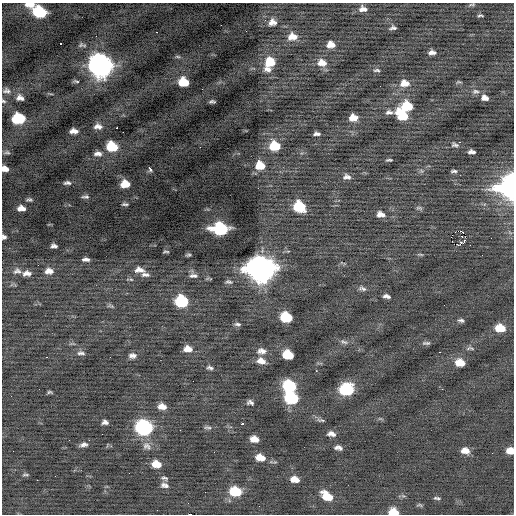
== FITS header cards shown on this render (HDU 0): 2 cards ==
NAXIS1  =                  512 / Axis length
NAXIS2  =                  512 / Axis length

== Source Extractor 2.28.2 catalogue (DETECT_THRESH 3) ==
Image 512 x 512 px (HDU 0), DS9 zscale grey, 1 PNG px = 1 image px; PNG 516 x 516 px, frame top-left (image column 1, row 512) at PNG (2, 3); no overlay
Background -0.0768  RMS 0.9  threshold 2.71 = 3 sigma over >= 5 px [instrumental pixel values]
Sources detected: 140; all 140 listed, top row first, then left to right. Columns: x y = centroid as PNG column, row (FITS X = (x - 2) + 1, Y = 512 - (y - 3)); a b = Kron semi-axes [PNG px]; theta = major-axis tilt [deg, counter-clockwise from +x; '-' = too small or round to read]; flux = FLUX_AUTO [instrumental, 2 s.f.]
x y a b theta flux
30 5 12 6 -2 570
472 5 10 3 7 94
363 9 9 7 -6 350
39 12 10 8 -15 4000
480 16 6 3 0 95
272 22 10 8 9 400
221 25 2 2 - 250
393 28 6 4 9 150
157 32 3 2 - 120
292 37 10 8 5 580
61 44 3 2 - 210
82 45 12 5 -4 170
331 45 8 6 -1 490
432 52 7 4 1 260
178 57 8 4 -1 110
270 62 10 10 - 1300
322 63 11 9 -8 560
100 66 12 11 - 34000
267 69 11 7 -12 330
377 70 8 4 3 110
76 81 9 4 -5 110
183 82 9 7 -12 1700
459 82 8 3 -4 74
404 83 12 9 -4 600
6 91 12 8 -3 300
475 91 11 6 1 230
20 98 10 8 -16 340
485 98 9 7 -18 310
3 101 7 5 -18 110
212 102 6 3 0 140
407 106 10 8 -9 1800
389 112 13 6 0 250
402 115 13 9 -46 2000
353 118 8 6 1 610
18 119 9 8 - 3200
98 126 10 7 -4 340
117 128 3 2 - 60
74 131 8 5 -2 370
123 132 2 2 - 180
317 134 7 3 3 170
460 142 3 2 - 150
455 145 9 6 -10 160
112 146 9 8 - 2100
275 146 9 8 - 1800
200 147 2 2 - 27
7 152 8 5 0 130
472 152 7 4 -7 220
98 154 11 6 -2 310
389 160 6 3 0 97
260 165 9 8 - 1300
5 169 7 5 -20 400
150 169 3 3 - 790
454 171 7 3 3 130
347 177 9 6 -3 250
67 183 9 5 0 180
125 184 8 7 - 920
509 187 19 19 - 8700
85 197 10 5 2 160
29 200 8 4 -7 130
125 204 9 4 2 120
299 207 9 8 - 2800
21 208 8 6 -3 430
419 208 10 4 -16 110
381 214 10 7 -11 380
220 229 11 8 -4 6700
458 231 4 2 - 980
461 236 3 2 - 43
4 237 5 5 - 190
464 241 4 2 - 91
458 245 4 2 - 260
54 246 6 4 -4 200
166 251 6 3 1 82
421 254 7 3 -9 72
188 255 5 3 - 89
86 259 7 4 -3 220
260 269 13 11 -8 63000
139 270 15 8 1 430
17 271 11 8 9 280
49 271 10 7 -2 400
27 273 9 6 -1 340
145 275 10 6 -5 220
193 276 11 6 -3 220
229 282 8 4 -14 120
362 288 11 6 -16 200
387 296 7 4 -9 210
181 301 9 8 - 4400
110 306 10 3 -22 90
286 317 9 7 -16 2800
461 320 7 4 -11 140
238 324 8 5 -3 130
500 328 9 6 -9 1000
344 342 11 6 -24 200
426 343 11 4 5 150
472 348 9 4 -33 120
188 349 8 6 -5 500
261 351 11 8 -1 360
439 352 2 2 - 330
81 353 11 6 -3 210
288 355 9 7 -17 1800
132 356 8 6 0 260
47 357 3 2 - 110
261 361 11 7 -13 480
460 362 9 7 -11 830
210 368 8 4 -14 150
316 371 3 2 - 140
193 381 2 2 - 130
289 386 10 8 -18 3500
346 389 10 8 1 4800
49 392 5 3 - 84
291 398 10 8 -17 4600
250 402 7 5 -9 180
162 407 8 6 -9 520
321 420 11 4 -8 140
105 422 6 4 -1 220
243 423 3 3 - 180
207 427 11 4 -5 150
144 428 10 9 - 11000
180 430 2 2 - 52
331 434 9 5 -10 310
254 439 8 6 -12 570
83 445 9 4 9 220
147 446 13 10 -37 400
338 448 7 4 -12 240
465 451 8 6 -12 500
510 451 7 6 - 690
214 452 3 2 - 51
260 457 10 7 -13 770
156 464 9 6 -11 850
25 475 7 2 -2 85
165 478 9 5 -16 140
295 479 8 5 -11 600
37 480 3 2 - 58
164 485 10 6 -15 250
235 491 10 7 -13 2400
327 496 12 7 -35 1200
437 498 8 4 -5 120
419 505 8 4 -7 91
157 510 2 2 - 58
393 512 9 6 -7 1100
190 514 3 2 - 2900
At the frame edge (FLAGS 8, measured only in part): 8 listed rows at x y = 30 5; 3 101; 5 169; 509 187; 4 237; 510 451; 393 512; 190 514